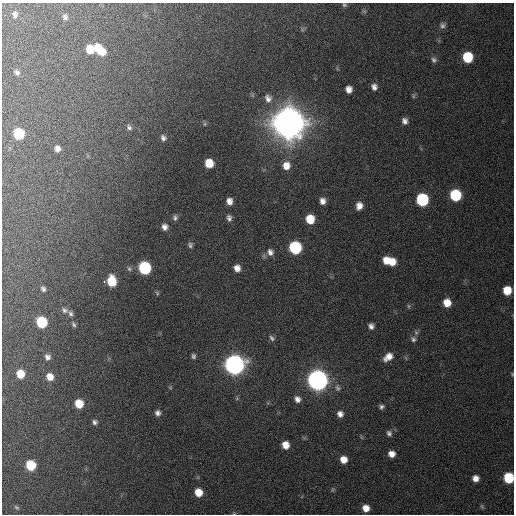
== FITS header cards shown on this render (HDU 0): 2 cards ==
NAXIS1  =                  512 / Axis length
NAXIS2  =                  512 / Axis length

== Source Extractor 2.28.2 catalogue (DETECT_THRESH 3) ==
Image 512 x 512 px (HDU 0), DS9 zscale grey, 1 PNG px = 1 image px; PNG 516 x 516 px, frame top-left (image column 1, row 512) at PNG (2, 3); no overlay
Background 162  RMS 13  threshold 37.9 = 3 sigma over >= 5 px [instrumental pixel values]
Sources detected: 87; all 87 listed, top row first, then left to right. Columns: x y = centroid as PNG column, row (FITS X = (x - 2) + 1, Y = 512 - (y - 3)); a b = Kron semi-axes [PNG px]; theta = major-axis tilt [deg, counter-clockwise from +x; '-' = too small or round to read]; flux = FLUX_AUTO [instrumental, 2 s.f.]
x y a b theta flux
344 5 7 5 -31 1.7e+03
364 11 8 4 -36 1.3e+03
15 14 8 7 - 3.1e+03
65 17 8 6 -66 2.8e+03
442 25 7 7 - 2.6e+03
302 29 7 4 -72 1.4e+03
90 49 8 7 - 1.5e+04
99 49 14 7 -45 1.9e+04
467 57 8 7 - 4.1e+04
434 60 7 7 - 2.5e+03
17 72 7 5 -58 2.2e+03
374 87 7 6 - 3.9e+03
349 89 7 6 - 6.0e+03
413 96 6 4 -90 1.4e+03
268 98 11 9 -70 5.0e+03
405 121 7 6 - 4.1e+03
288 123 11 11 - 3.6e+06
205 124 6 4 89 1.2e+03
129 127 9 6 -56 2.5e+03
19 134 8 7 - 4.2e+04
163 138 7 7 - 2.9e+03
57 149 7 6 - 4.2e+03
209 163 7 7 - 1.6e+04
286 166 9 8 - 9.2e+03
455 195 8 7 - 5.9e+04
422 200 8 8 - 8.4e+04
229 201 6 5 - 5.3e+03
323 201 7 6 - 5.2e+03
359 206 8 7 - 6.5e+03
175 217 8 6 -90 2.6e+03
229 218 7 5 -76 2.9e+03
310 219 7 7 - 2.0e+04
165 227 8 7 - 4.5e+03
190 245 7 6 - 2.2e+03
295 248 8 8 - 8.7e+04
270 252 9 8 - 4.3e+03
386 261 8 6 -79 9.5e+03
392 262 8 7 - 1.1e+04
145 268 8 7 - 9.2e+04
237 268 7 6 - 6.1e+03
129 269 7 5 -49 1.9e+03
104 281 3 2 - 7.0e+03
108 282 3 3 - 1.2e+04
111 282 9 6 -87 2.8e+04
43 289 6 5 - 2.2e+03
507 290 7 7 - 1.7e+04
157 293 7 5 -77 1.3e+03
447 303 8 7 - 1.2e+04
408 306 6 4 -88 1.2e+03
65 310 10 7 -28 3.3e+03
71 314 9 6 -66 2.7e+03
42 322 8 7 - 4.9e+04
74 324 7 5 -59 1.9e+03
371 326 6 5 - 3.5e+03
272 338 8 6 -44 2.3e+03
413 339 8 7 - 3.0e+03
193 356 6 5 - 2.0e+03
47 357 7 6 - 3.5e+03
388 357 11 7 36 8.2e+03
234 365 9 8 - 7.1e+05
20 374 7 6 - 1.5e+04
512 374 5 4 - 8.4e+02
50 377 8 7 - 8.8e+03
317 380 9 8 - 8.2e+05
170 387 5 3 - 8.3e+02
338 388 10 7 -77 3.5e+03
237 398 6 4 47 1.1e+03
297 399 8 7 - 4.7e+03
79 404 7 7 - 1.8e+04
381 407 6 5 - 2.4e+03
158 413 6 6 - 3.4e+03
340 414 8 7 - 4.7e+03
95 422 6 6 - 2.6e+03
389 433 8 6 -62 2.7e+03
361 437 6 4 -71 1.0e+03
285 445 7 6 - 1.0e+04
391 454 6 6 - 6.8e+03
343 459 7 7 - 8.6e+03
31 465 7 7 - 3.7e+04
475 478 6 6 - 6.4e+03
509 478 7 7 - 4.5e+04
333 489 7 4 59 1.2e+03
198 492 7 6 - 1.5e+04
482 506 7 4 -70 1.2e+03
17 507 7 4 -36 1.2e+03
366 508 6 6 - 8.3e+03
234 514 6 4 -1 1.0e+03
At the frame edge (FLAGS 8, measured only in part): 4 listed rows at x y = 344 5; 512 374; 509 478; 234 514